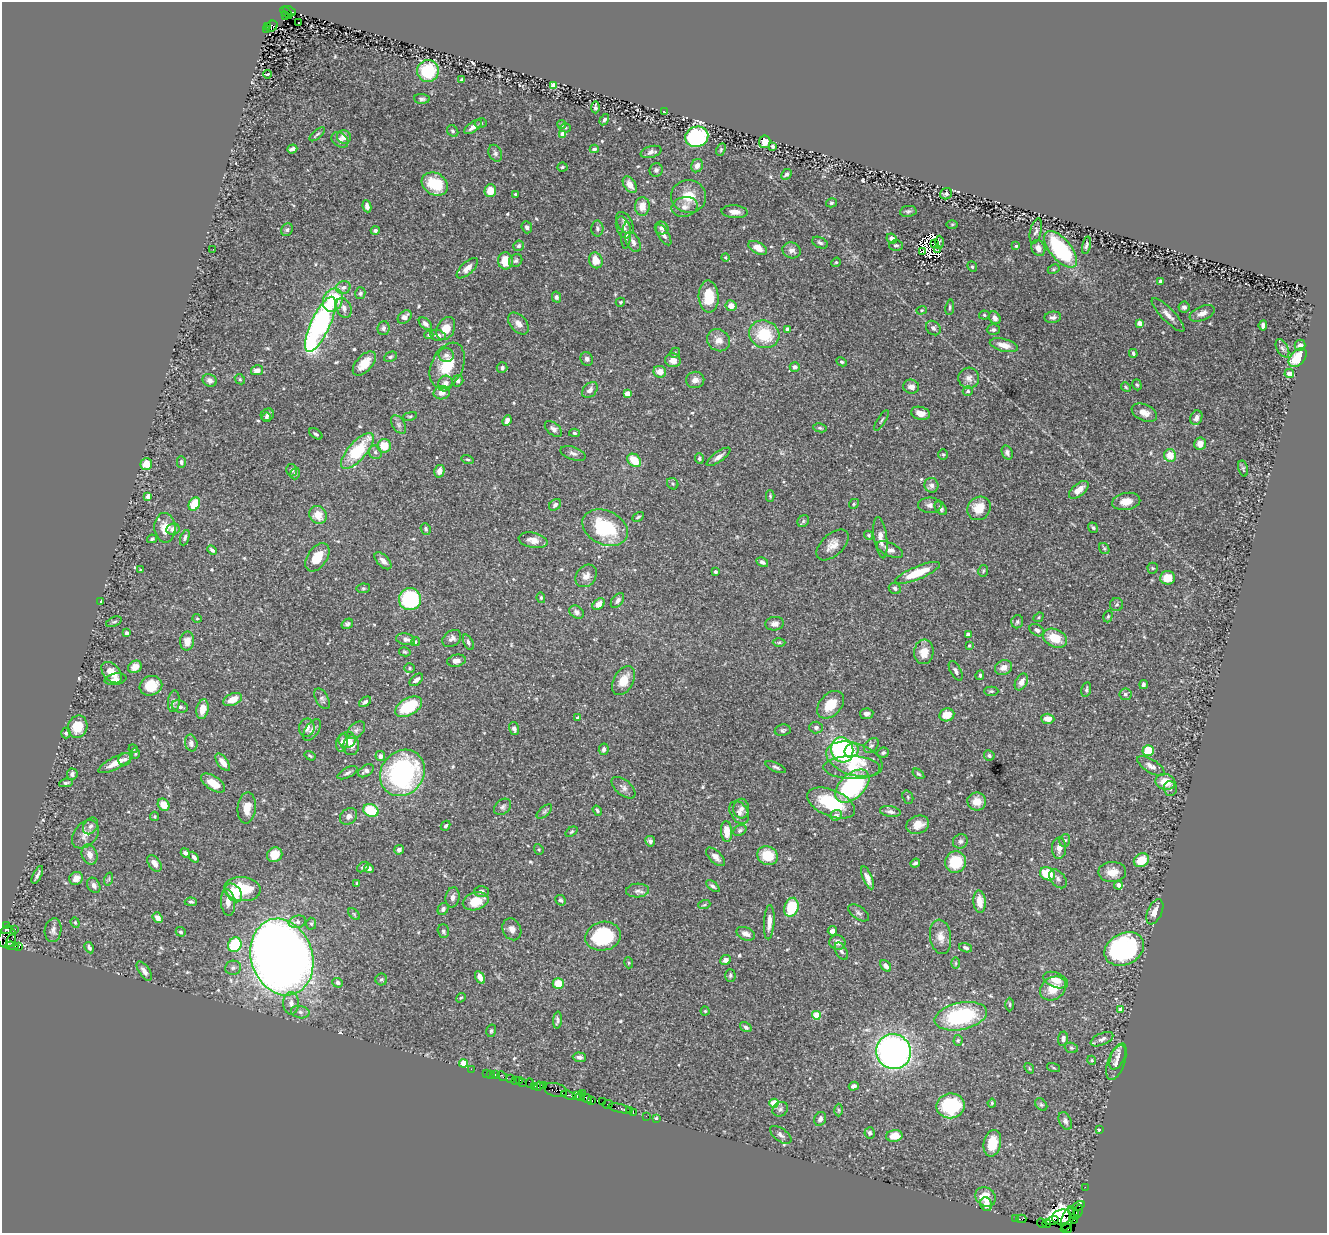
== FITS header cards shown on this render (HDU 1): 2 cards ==
NAXIS1  =                 1325
NAXIS2  =                 1231

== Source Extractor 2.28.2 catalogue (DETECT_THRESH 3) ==
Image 1325 x 1231 px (HDU 1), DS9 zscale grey, 1 PNG px = 1 image px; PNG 1329 x 1235 px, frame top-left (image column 1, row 1231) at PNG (2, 2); each listed source drawn as its Kron ellipse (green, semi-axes under 4 px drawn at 4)
Background 1.29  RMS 0.04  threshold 0.121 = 3 sigma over >= 5 px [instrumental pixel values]
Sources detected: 581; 3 with non-positive FLUX_AUTO (blend fragments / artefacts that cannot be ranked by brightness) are neither listed nor drawn; of the other 578, the 500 brightest by FLUX_AUTO listed and drawn (78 fainter detections omitted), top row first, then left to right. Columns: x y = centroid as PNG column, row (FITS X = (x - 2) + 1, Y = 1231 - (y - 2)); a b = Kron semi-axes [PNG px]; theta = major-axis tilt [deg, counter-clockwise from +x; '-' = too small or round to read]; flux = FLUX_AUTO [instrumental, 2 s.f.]
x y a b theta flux
289 11 7 3 -25 640
286 13 7 2 -42 430
285 16 4 2 - 690
298 23 3 2 - 6.8
267 26 3 3 - 110
272 26 6 5 - 470
267 30 4 2 - 150
428 71 11 11 - 120
268 74 4 2 - 3.3
462 80 3 3 - 6.1
553 86 4 4 - 56
422 99 7 5 -5 6.2
595 107 6 3 89 7
664 112 4 2 - 3.3
604 120 6 4 57 6
481 123 6 5 - 5
562 125 4 4 - 5.8
473 127 10 5 35 15
565 128 5 4 - 3.7
453 131 6 5 - 5.4
317 134 9 4 40 5.1
563 134 4 4 - 38
344 137 7 6 - 20
697 137 11 10 - 340
340 140 9 6 -38 10
765 142 6 5 - 22
773 146 3 3 - 5.5
292 149 5 3 - 10
594 149 4 3 - 5
721 149 6 4 64 3.8
651 152 11 5 16 11
495 153 9 6 -65 8
697 166 7 6 - 15
562 167 5 4 - 3.6
656 170 7 6 - 7.5
786 174 6 4 45 6.6
435 184 14 10 -30 110
630 185 9 6 -56 21
490 191 6 5 - 42
515 194 3 3 - 3.6
946 194 6 5 - 6.2
689 196 17 16 - 56
831 203 5 4 - 4.1
367 206 6 4 -81 15
642 206 9 7 88 30
685 207 13 10 13 19
908 211 8 5 9 6.1
735 212 13 6 -4 17
625 223 12 7 -58 11
952 224 6 4 1 3.5
527 227 6 5 - 6.8
623 227 11 7 -69 14
662 228 7 6 - 11
597 229 8 6 -89 7.8
287 230 6 5 - 6.1
375 230 4 4 - 8.8
1036 231 13 5 76 9
626 235 13 5 85 10
664 235 12 5 -58 13
892 238 5 4 - 16
633 242 11 6 -62 14
939 242 6 2 88 3.3
820 243 8 5 -26 6.9
934 243 3 2 - 3.5
896 245 7 5 0 5.9
1086 245 9 4 77 6.9
519 246 5 5 - 7.6
1016 246 4 3 - 4.4
758 248 10 5 -28 28
1038 248 8 6 -60 16
213 249 2 2 - 5.9
937 249 3 3 - 4.3
1061 249 22 10 -50 270
792 250 9 8 - 14
922 251 3 2 - 7.9
725 257 4 4 - 4.5
596 260 8 6 -66 36
505 261 8 7 - 47
516 261 7 6 - 5.9
836 262 5 4 - 3.6
972 267 5 4 - 4.2
467 268 13 6 43 19
1054 269 6 4 27 3.9
1160 281 4 3 - 10
343 287 7 6 - 8.8
360 293 6 5 - 5.8
709 296 16 10 -87 75
557 297 5 4 - 5.8
333 300 12 9 64 130
620 302 5 4 - 3.4
731 306 5 5 - 20
950 307 8 3 82 4.4
1184 307 5 5 - 9.8
344 308 10 7 -67 15
921 310 5 4 - 3.7
1202 313 13 7 23 19
984 315 5 4 - 4
1168 315 22 6 -46 22
405 317 8 5 42 12
1053 317 8 5 6 8.9
995 318 7 5 -56 12
518 323 13 8 -48 19
1139 323 4 4 - 27
320 324 30 9 65 610
425 324 8 5 -41 10
1263 325 5 4 - 9.2
384 328 7 6 - 8.2
933 328 8 6 -46 7.4
446 329 12 8 63 37
787 329 4 3 - 7.5
993 330 6 5 - 6.5
764 334 15 13 -25 110
429 335 4 4 - 3.8
438 335 8 5 -10 10
718 340 12 10 -40 24
1004 345 14 6 -14 26
1300 345 6 5 - 13
1282 348 10 5 -61 8.4
675 353 5 4 - 3.8
1133 353 4 3 - 4.7
446 355 7 7 - 10
390 357 7 4 27 5.7
1298 358 11 7 48 81
587 359 7 6 - 9.2
673 360 8 7 - 17
842 362 5 4 - 4.6
364 364 14 8 47 40
447 366 24 16 65 85
795 367 5 4 - 10
502 368 5 5 - 6.6
257 370 6 5 - 15
660 372 6 6 - 30
1289 374 5 4 - 19
969 378 10 10 - 16
240 379 5 4 - 3.6
210 380 7 6 - 11
695 380 9 8 - 17
458 381 6 5 - 7.6
445 384 8 7 - 17
1137 385 6 4 -72 3.7
911 387 8 7 - 17
1126 387 5 4 - 3.4
590 390 9 6 46 12
968 391 5 4 - 4.3
442 393 8 6 12 18
627 394 4 4 - 41
920 413 10 6 -15 23
1144 413 13 8 -24 23
267 415 7 6 - 6.5
410 416 7 3 11 3.4
266 417 5 4 - 4.6
1196 418 7 5 64 12
882 420 12 3 57 4.2
507 421 5 4 - 11
399 425 10 6 -55 9.1
820 428 7 4 -10 4.6
553 429 10 6 -41 10
574 433 5 4 - 4.4
316 434 7 4 -34 5.7
1200 444 6 6 - 21
384 446 7 7 - 48
357 451 22 9 48 150
375 452 7 6 - 7.4
1007 452 7 5 -71 8.9
573 453 13 6 -18 11
943 455 5 5 - 4.2
1170 455 6 6 - 40
719 457 14 5 36 14
699 458 5 4 - 4.9
468 459 6 4 -16 4.1
634 460 8 5 -43 60
181 462 5 4 - 7.8
146 464 6 5 - 42
1243 468 8 4 -76 4.6
292 470 6 5 - 7.2
439 471 6 5 - 18
295 473 6 4 73 4.4
673 484 6 5 - 4
931 485 7 7 - 11
1079 490 12 6 39 27
148 496 4 4 - 15
770 496 5 4 - 3.8
1126 501 14 8 10 27
194 504 7 5 63 70
854 504 5 4 - 3.8
555 505 7 5 45 8.2
930 505 12 7 -1 12
941 508 7 5 -54 10
979 508 12 11 - 50
318 515 9 8 - 37
638 517 6 4 28 4.6
803 521 6 5 - 5.3
165 528 15 10 -87 37
605 528 24 17 -25 180
1093 528 5 4 - 4.4
173 529 7 5 8 14
426 529 6 5 - 6.3
869 535 5 4 - 3.5
185 538 8 4 69 6.6
880 538 21 6 -82 25
152 539 5 4 - 4.6
533 540 14 7 -12 23
832 545 19 11 43 28
1104 548 6 4 -55 3.9
212 550 5 3 - 6.9
890 550 14 6 -25 18
317 557 15 9 55 51
383 561 10 5 -46 13
762 562 6 4 -29 8.6
1153 568 5 5 - 3.5
141 570 3 3 - 3.3
983 571 6 5 - 3.8
715 572 3 3 - 8.6
917 573 24 6 22 82
586 576 12 9 52 19
1168 578 7 6 - 39
363 588 7 5 7 4.5
895 588 6 5 - 7.3
541 598 5 4 - 3.8
410 599 11 11 - 300
617 600 8 5 53 9.5
100 601 3 3 - 4.7
599 604 7 5 42 23
1117 605 6 6 - 6.9
577 612 8 6 -35 9.4
1108 616 6 4 72 4.5
1039 617 5 4 - 3.7
197 618 4 4 - 3.3
114 622 8 4 20 4.8
1017 622 7 6 - 5.6
347 624 6 5 - 6.9
775 624 9 7 7 13
1037 630 8 5 -32 9.3
127 633 4 3 - 5.6
968 635 4 4 - 20
452 638 10 7 37 14
1055 638 12 8 -23 59
406 639 9 5 -11 13
187 641 9 7 87 26
415 642 5 4 - 5.2
468 642 8 4 -66 6.9
779 642 6 4 1 4
969 645 4 3 - 3.3
405 652 6 4 -14 4.6
924 652 12 9 84 40
456 661 9 6 12 18
135 667 7 6 - 25
409 668 5 5 - 4
1003 668 9 7 26 18
956 671 11 5 -61 9
112 673 12 8 -47 42
980 675 5 3 - 4.7
115 679 11 5 10 15
416 680 8 4 40 11
624 681 16 9 59 43
1021 682 9 6 62 18
1143 685 4 3 - 7.1
151 686 11 9 21 65
1086 690 7 5 78 5.3
991 691 7 4 0 5.2
1125 694 6 6 - 6.8
233 699 10 6 25 35
322 699 11 6 -61 7.9
174 701 11 6 83 9
365 702 7 4 36 6.7
831 705 16 10 46 55
180 707 8 6 -21 9.8
409 707 14 8 29 120
203 709 10 6 78 34
867 714 7 5 6 13
947 715 7 6 - 37
577 718 3 3 - 4.1
1048 719 7 5 -4 26
78 727 11 9 69 48
816 727 6 6 - 7.3
307 728 9 7 79 14
514 729 7 5 -73 9.9
312 730 12 6 56 12
356 730 10 7 44 9.7
783 730 8 5 9 5.4
66 733 5 4 - 4.3
347 740 8 8 - 22
191 743 8 6 -77 8.7
342 743 9 5 81 15
351 745 10 8 85 20
871 745 8 6 46 7.5
133 749 4 4 - 3.2
604 749 6 5 - 7.5
842 750 13 11 -73 380
1148 750 5 5 - 71
852 751 8 6 41 26
883 753 6 5 - 6.6
135 754 5 4 - 3.8
989 755 5 5 - 5.9
310 756 6 3 -31 3.8
380 756 5 5 - 12
125 759 7 6 - 6.7
854 759 29 16 -18 110
223 762 10 5 -53 27
115 763 19 6 27 32
1151 766 15 6 -32 15
776 767 11 4 -24 7
852 768 28 11 -2 54
366 771 8 5 32 13
347 773 11 5 26 8.3
402 773 24 21 52 450
72 774 5 5 - 9.5
918 774 6 4 -37 4
1165 782 10 8 -12 42
66 783 7 4 9 5.2
213 783 13 7 -34 42
852 786 20 12 43 320
623 788 14 7 -40 14
1170 788 7 6 - 6.8
908 797 7 5 -70 4.3
977 801 9 9 - 30
831 803 25 13 -23 150
164 805 6 5 - 45
503 807 9 7 41 8.2
247 808 15 9 85 37
741 809 10 8 87 13
371 810 8 6 -21 100
544 811 9 5 41 6
597 811 5 4 - 5.6
739 812 12 8 -59 15
890 812 10 5 -9 11
836 815 6 5 - 17
155 816 5 4 - 3.9
348 816 9 7 42 12
918 825 12 9 20 38
91 826 9 7 54 11
446 826 5 4 - 4.7
740 830 7 5 29 5.5
571 832 6 4 37 3.7
727 832 10 5 -87 38
85 834 16 11 49 24
1065 840 6 5 - 5.9
650 841 5 5 - 7.9
960 841 8 7 - 8.1
1059 848 10 7 89 17
539 849 6 4 -69 3.6
399 850 5 5 - 10
185 853 5 4 - 8.4
89 855 10 7 -68 21
275 855 8 7 - 41
768 856 11 9 -27 75
194 857 6 4 -48 5.7
716 857 12 6 -43 16
1141 860 8 6 30 50
955 862 11 10 - 98
154 863 9 5 -55 17
915 863 5 3 - 5.7
363 867 6 4 33 6.8
369 869 5 4 - 9.6
1112 872 14 10 1 31
1047 874 8 6 -26 90
37 875 9 2 63 7
76 878 7 6 - 23
868 878 12 5 -66 17
109 879 7 4 72 4.5
1058 879 11 7 -51 11
357 883 4 4 - 3.4
94 885 8 6 -59 11
1118 885 4 4 - 15
713 886 8 4 -39 5.9
242 889 18 12 -5 110
481 891 7 5 1 10
637 891 11 7 3 12
234 893 10 7 -53 51
453 897 10 7 80 12
561 900 6 5 - 5.3
476 901 13 8 15 59
191 902 6 4 -2 4.9
228 902 13 7 -85 17
979 902 11 6 -85 35
704 905 6 4 19 4.1
791 907 10 7 73 100
443 909 6 5 - 7.5
1155 912 13 7 65 24
858 913 12 6 -35 9.6
354 914 7 4 -45 4
158 918 6 4 -52 17
297 922 9 6 13 11
769 922 17 5 86 22
75 923 5 4 - 3.6
311 924 6 5 - 4.5
6 925 3 3 - 78
15 929 2 2 - 32
512 929 11 9 -66 16
7 930 5 4 - 240
53 930 12 8 81 12
443 931 7 5 -70 7.2
832 931 5 4 - 13
181 932 5 4 - 4.9
746 934 10 6 -22 15
603 936 18 14 12 180
7 937 11 8 72 940
941 937 17 10 -82 28
11 940 7 3 67 580
837 942 8 7 - 20
235 945 7 6 - 130
12 946 6 3 -1 100
19 946 3 3 - 690
89 948 6 4 -61 7.4
966 948 7 4 -16 7.5
1124 949 21 15 27 460
841 951 10 5 -60 8.9
282 957 39 30 -72 3700
725 960 5 4 - 15
629 963 5 4 - 3.3
956 963 6 4 -90 3.6
886 966 7 4 -51 13
233 968 8 7 - 9.4
144 971 11 5 -56 14
730 975 6 5 - 4.9
480 977 7 4 -60 23
381 979 6 6 - 5.7
1056 980 13 7 -21 26
338 983 5 5 - 13
558 983 5 5 - 53
1053 988 14 11 35 53
461 998 5 4 - 3.7
291 1003 11 8 90 19
1010 1005 7 3 90 4.1
1120 1009 4 4 - 30
705 1011 4 4 - 3.3
300 1012 9 6 -11 11
816 1015 4 4 - 85
961 1016 26 13 12 260
557 1020 8 4 85 6.7
746 1027 6 4 -34 7.2
491 1031 6 5 - 4.1
1063 1039 7 5 86 9.2
1102 1039 12 6 25 12
958 1040 5 4 - 3.5
1071 1048 7 5 -21 4.8
894 1052 18 17 - 1100
1118 1056 14 7 66 15
579 1057 6 5 - 10
1092 1060 4 4 - 3.3
463 1063 4 4 - 85
1116 1063 18 8 71 20
1029 1068 6 4 -49 3.7
1053 1068 7 3 -19 3.3
471 1069 2 2 - 18
486 1073 2 2 - 18
491 1074 3 3 - 22
495 1075 3 3 - 120
502 1076 5 2 - 34
511 1078 3 2 - 100
515 1080 2 2 - 78
519 1080 4 2 - 110
522 1082 3 2 - 110
530 1083 5 3 - 110
535 1086 3 2 - 79
539 1086 5 2 - 59
544 1086 2 2 - 50
854 1086 5 4 - 9
556 1090 11 6 -16 470
582 1093 3 2 - 110
569 1095 7 3 -18 340
577 1096 4 3 - 250
580 1097 4 3 - 160
586 1098 6 4 -36 270
592 1100 3 2 - 51
602 1102 2 2 - 56
774 1103 4 4 - 86
992 1103 4 4 - 3.3
608 1104 5 3 - 87
1041 1105 7 5 -48 4.7
950 1106 14 12 9 210
620 1108 12 3 -12 280
780 1109 8 6 35 7.9
629 1110 4 3 - 110
838 1110 6 4 -89 4.3
633 1112 3 2 - 120
646 1116 2 2 - 39
657 1119 3 3 - 30
820 1119 7 5 63 12
1065 1121 9 6 -64 9.1
1099 1130 3 3 - 3.2
870 1133 5 5 - 8
781 1135 12 6 -36 10
894 1136 8 5 7 44
992 1143 13 8 78 70
1085 1187 2 2 - 23
985 1197 11 9 -35 55
986 1204 7 5 -68 21
1078 1206 6 3 25 210
1078 1211 7 3 78 90
1074 1213 7 3 -53 340
1062 1217 10 7 14 1500
1015 1218 3 2 - 39
1021 1219 5 2 - 98
1067 1219 12 6 69 1300
1073 1219 5 2 - 110
1053 1220 6 2 18 110
1042 1223 5 3 - 87
1047 1224 4 3 - 79
1066 1229 6 3 11 53
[78 fainter detections neither listed nor drawn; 3 non-positive-flux detections neither listed nor drawn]